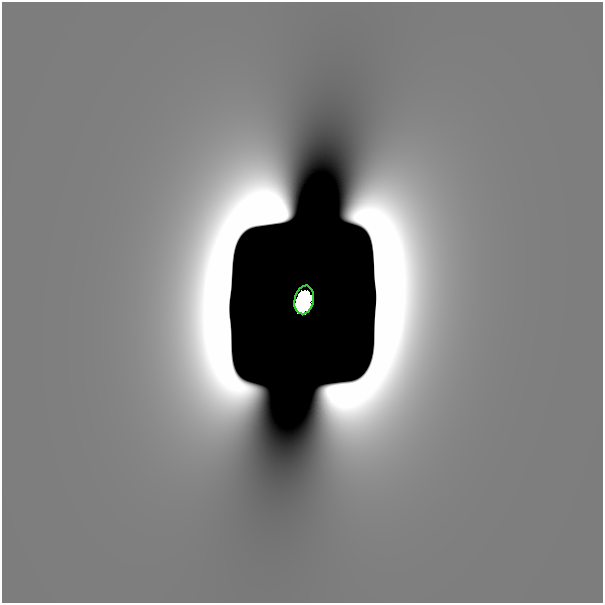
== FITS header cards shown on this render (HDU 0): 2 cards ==
NAXIS1  =                  601
NAXIS2  =                  601

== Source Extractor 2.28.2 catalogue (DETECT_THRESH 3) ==
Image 601 x 601 px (HDU 0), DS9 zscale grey, 1 PNG px = 1 image px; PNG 605 x 605 px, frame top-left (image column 1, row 601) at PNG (2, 2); each listed source drawn as its Kron ellipse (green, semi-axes under 4 px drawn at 4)
Background 3.64e-12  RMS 3.7e-12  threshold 1.12e-11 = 3 sigma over >= 5 px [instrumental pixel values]
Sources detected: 3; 2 with non-positive FLUX_AUTO (blend fragments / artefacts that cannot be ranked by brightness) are neither listed nor drawn; the other 1 listed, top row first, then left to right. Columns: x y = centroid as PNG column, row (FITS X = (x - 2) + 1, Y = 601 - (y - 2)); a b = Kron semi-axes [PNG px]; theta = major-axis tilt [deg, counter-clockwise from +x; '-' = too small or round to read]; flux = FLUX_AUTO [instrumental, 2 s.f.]
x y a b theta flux
304 300 14 9 78 6.8
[2 non-positive-flux detections neither listed nor drawn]